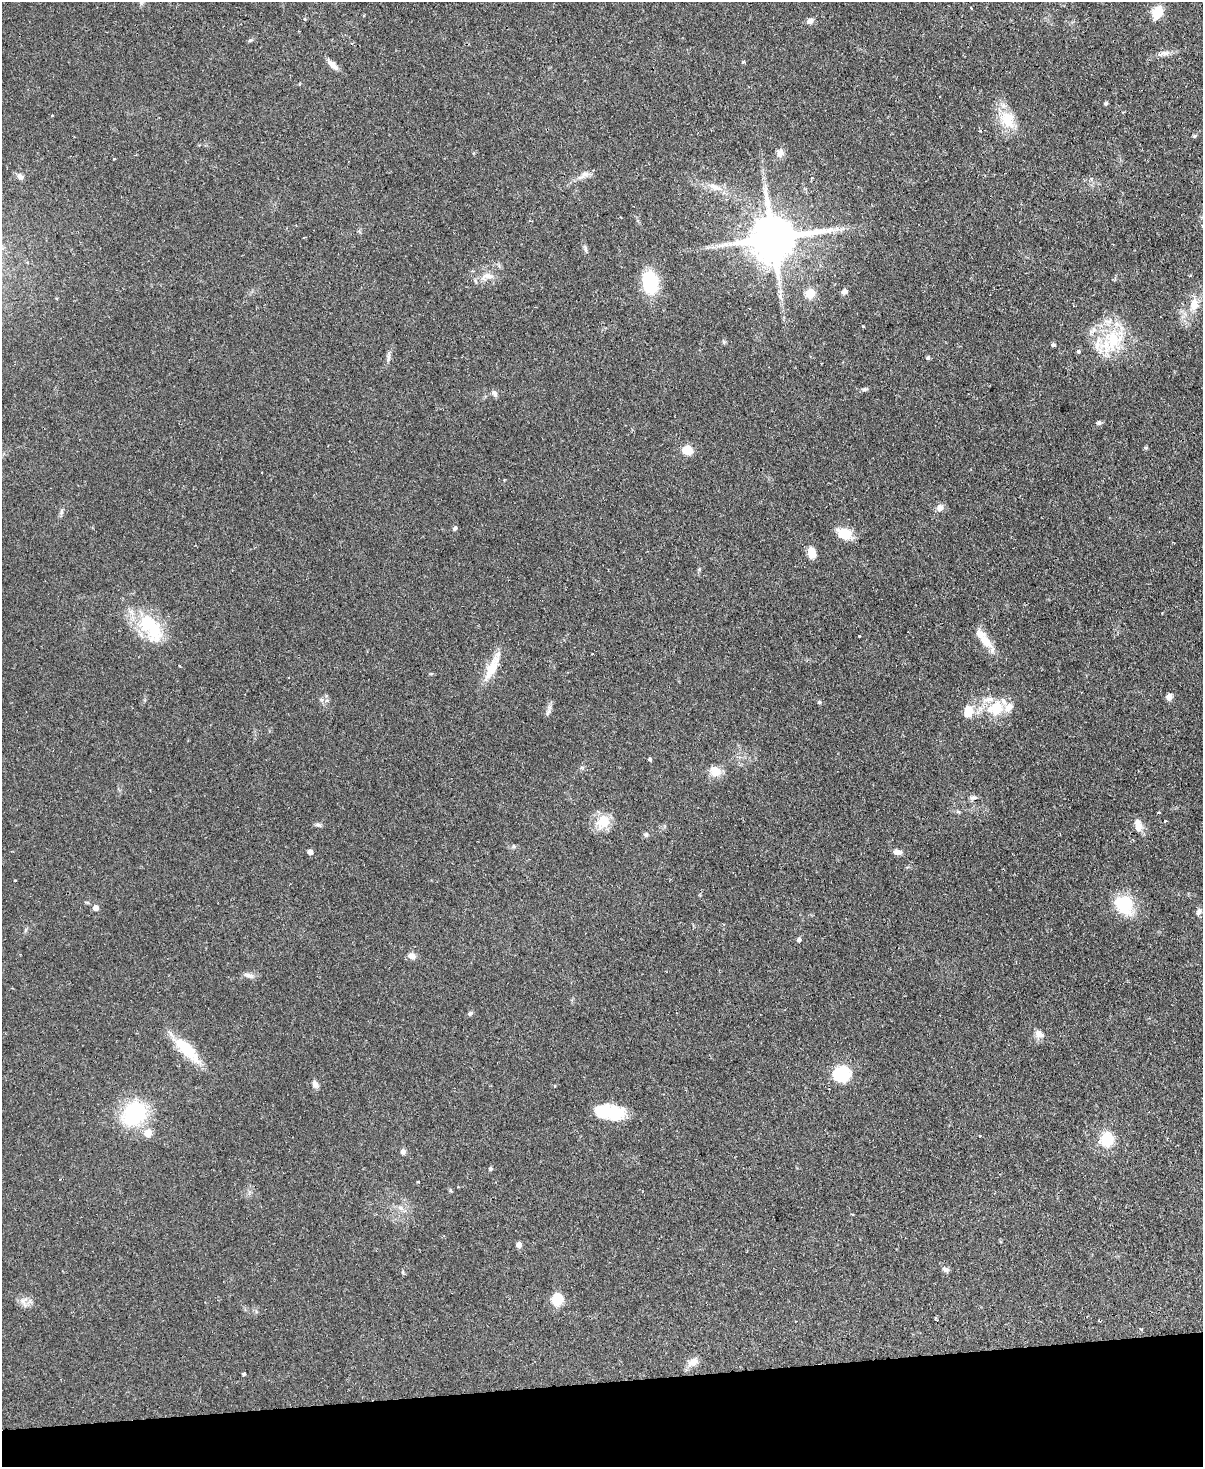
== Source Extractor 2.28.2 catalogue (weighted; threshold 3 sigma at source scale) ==
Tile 10 of 4 x 3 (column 2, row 3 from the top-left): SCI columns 1259-2459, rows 263-1727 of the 4919 x 4807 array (HDU 1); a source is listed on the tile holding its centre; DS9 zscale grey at full resolution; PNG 1205 x 1469 px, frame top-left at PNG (2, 2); no overlay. Shown black and unused: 6% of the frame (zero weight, under 2 of 3 exposures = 3% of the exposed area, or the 3 px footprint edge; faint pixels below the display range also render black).
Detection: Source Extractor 2.28.2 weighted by HDU 2 'WHT'; one run over the whole footprint, this tile lists its part. Background 0.102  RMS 0.0067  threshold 0.03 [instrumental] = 3 sigma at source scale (4.5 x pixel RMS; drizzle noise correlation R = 1.50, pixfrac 1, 0.05/0.05 arcsec/px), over >= 5 px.
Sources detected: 104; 1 inside a brighter object's white glare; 1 cosmic-ray / hot-pixel residue — not listed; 8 inside a brighter listed object's ellipse — not listed separately; the other 94 listed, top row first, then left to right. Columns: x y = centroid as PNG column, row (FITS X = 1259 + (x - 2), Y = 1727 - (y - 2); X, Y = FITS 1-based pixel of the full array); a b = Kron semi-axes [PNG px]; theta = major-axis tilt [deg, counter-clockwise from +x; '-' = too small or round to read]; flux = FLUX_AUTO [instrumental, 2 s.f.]
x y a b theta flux
971 8 4 2 - 0.51
1157 12 14 10 66 11
305 19 4 3 - 0.98
810 21 8 6 27 3.2
250 40 8 4 9 0.9
1164 53 18 6 8 3.8
744 62 4 3 - 1.4
332 65 19 6 -44 4.5
1106 104 4 4 - 1.1
52 115 4 2 - 0.58
1007 120 25 20 -63 18
1194 136 5 5 - 0.83
780 153 10 9 - 3.9
114 159 3 3 - 1.3
584 174 14 9 37 3.9
20 177 9 7 -49 2.6
812 178 5 3 - 0.73
715 187 22 8 -18 7.6
773 238 14 12 10 3200
585 249 9 5 -85 1.6
487 276 20 8 5 6.1
650 282 21 14 -83 35
844 292 7 7 - 2.5
810 294 8 8 - 11
57 299 3 3 - 0.83
1194 304 20 12 77 9.7
863 326 3 3 - 1
1113 339 33 28 58 36
724 342 6 5 - 0.98
1053 345 5 4 - 1.1
1078 351 4 4 - 1.3
388 358 12 4 85 2
928 358 6 4 69 0.96
864 389 8 4 44 1.2
494 394 10 6 -61 2
1099 423 7 6 - 1.4
1146 448 5 4 - 0.8
687 450 11 9 -21 8.7
940 508 10 8 58 3.7
61 512 10 4 85 1.6
455 528 6 5 - 1.6
844 534 17 12 -23 13
812 552 14 8 -78 6.7
148 623 28 27 - 30
859 636 3 3 - 0.85
986 642 21 11 -47 10
179 665 3 3 - 1.5
492 667 42 10 66 15
1169 697 9 7 69 2.6
819 702 5 4 - 0.86
997 708 18 14 85 17
968 711 14 11 79 10
548 712 11 4 58 1.8
650 759 4 3 - 1.2
715 771 15 13 -27 7.4
974 797 10 5 2 1.7
1165 821 4 3 - 0.78
603 822 21 18 58 12
318 825 9 5 -15 1.5
1138 827 14 10 68 5.1
646 835 7 6 - 1.5
310 852 5 4 - 3.3
897 852 9 6 -7 3.4
15 880 3 3 - 2
1124 904 22 19 -49 29
96 908 5 5 - 4
1199 912 9 6 66 2.4
799 940 5 4 - 1.8
411 956 11 7 -13 3.4
249 975 15 6 -11 2.8
470 1013 6 6 - 1.2
1039 1034 12 10 -46 4.1
187 1050 44 14 -45 22
841 1074 21 18 19 24
315 1084 9 7 -58 3
610 1112 33 15 -7 25
134 1114 27 22 45 52
148 1133 6 6 - 13
979 1136 3 3 - 0.88
1107 1140 15 14 - 18
403 1152 7 7 - 1.8
491 1169 5 5 - 0.91
418 1182 3 2 - 0.53
450 1190 6 3 -71 0.82
400 1208 9 6 -40 2.7
519 1245 6 6 - 2.9
945 1270 9 6 -27 2
557 1300 6 5 - 55
23 1301 15 5 -66 2.8
936 1319 6 2 -44 0.65
1099 1321 3 3 - 0.61
1141 1329 4 3 - 0.62
693 1362 14 10 34 5.7
243 1374 4 3 - 1.1
Unlisted compact peaks at least as high as the median listed source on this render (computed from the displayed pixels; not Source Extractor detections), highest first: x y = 699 569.